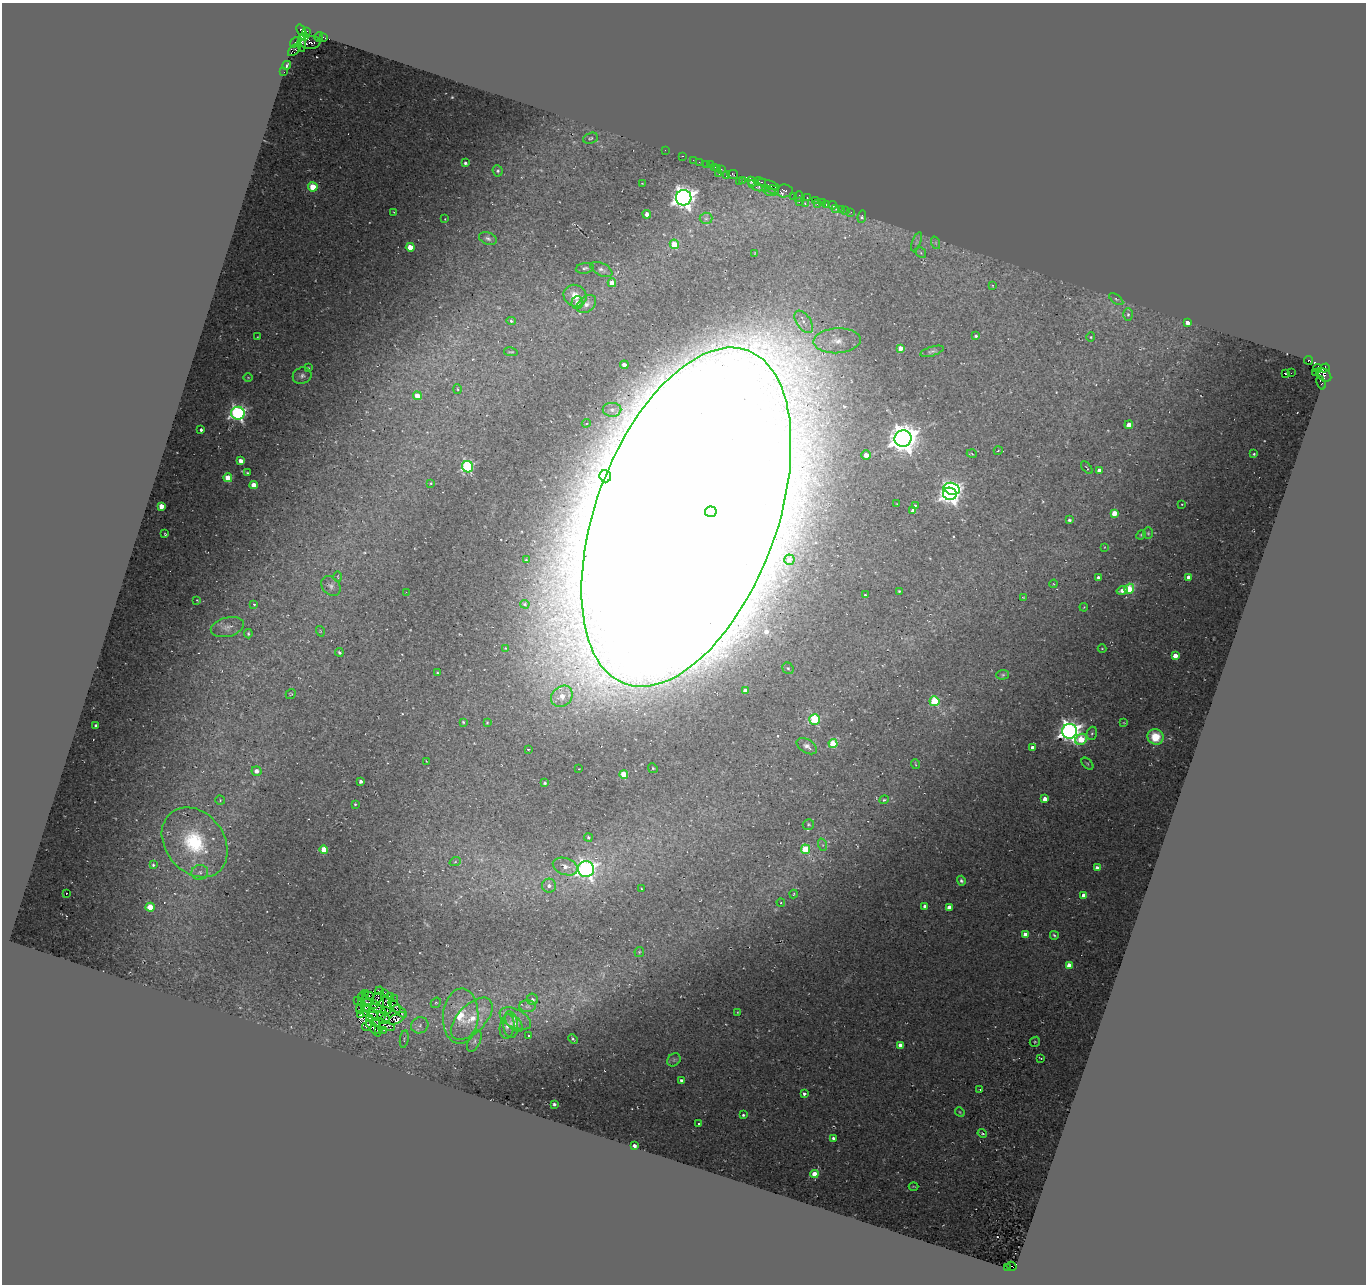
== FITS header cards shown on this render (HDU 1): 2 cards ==
NAXIS1  =                 1364
NAXIS2  =                 1282

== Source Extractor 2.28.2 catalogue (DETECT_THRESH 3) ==
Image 1364 x 1282 px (HDU 1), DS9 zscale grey, 1 PNG px = 1 image px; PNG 1368 x 1286 px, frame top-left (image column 1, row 1282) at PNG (2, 3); each listed source drawn as its Kron ellipse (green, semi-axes under 4 px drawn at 4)
Background 0.0821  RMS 0.022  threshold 0.0662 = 3 sigma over >= 5 px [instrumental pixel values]
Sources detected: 284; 5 with non-positive FLUX_AUTO (blend fragments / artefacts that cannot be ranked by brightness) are neither listed nor drawn; the other 279 listed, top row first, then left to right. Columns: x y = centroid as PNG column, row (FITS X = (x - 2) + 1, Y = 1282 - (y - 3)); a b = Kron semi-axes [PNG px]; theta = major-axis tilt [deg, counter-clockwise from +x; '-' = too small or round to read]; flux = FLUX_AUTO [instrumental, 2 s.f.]
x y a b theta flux
301 30 6 4 -63 210
306 32 3 3 - 97
305 36 3 2 - 13
319 37 5 3 - 53
323 37 3 2 - 1.9
295 42 6 3 51 54
310 42 10 6 3 81
302 43 8 3 -88 16
294 50 8 3 44 57
287 65 4 3 - 2.7
284 72 2 2 - 1.1
591 138 8 5 18 2.7
665 150 2 2 - 2.4
682 156 3 2 - 14
693 160 2 2 - 4.9
699 162 2 2 - 4.2
465 163 4 3 - 3.7
706 164 2 2 - 4.2
710 165 2 2 - 5.1
714 168 4 2 - 12
718 169 4 3 - 7.7
721 169 3 2 - 5.3
498 171 6 5 - 2.8
719 174 3 2 - 7.2
733 174 5 4 - 5
727 175 3 3 - 13
742 180 3 2 - 4.3
752 181 5 3 - 440
739 182 3 2 - 3.1
760 182 6 3 -10 44
642 183 3 2 - 0.87
768 185 12 3 -16 41
756 186 8 4 -30 48
313 187 4 4 - 59
766 188 4 2 - 81
773 190 6 3 -25 33
784 191 8 6 1 98
770 192 6 3 -19 25
793 196 2 2 - 16
799 197 5 3 - 19
684 198 8 7 - 1200
807 198 4 3 - 18
815 200 2 2 - 13
799 202 3 2 - 21
823 202 3 2 - 20
817 203 3 2 - 9.1
805 204 3 2 - 29
826 204 4 3 - 25
832 205 4 3 - 10
836 209 3 3 - 4.5
841 209 4 2 - 14
846 210 3 2 - 1.9
394 212 3 2 - 1.1
851 212 2 2 - 11
647 214 4 4 - 7.6
862 217 6 3 82 8.8
706 218 6 6 - 3.7
445 219 3 3 - 1.2
488 238 9 6 -21 4.6
917 242 10 3 69 2.9
936 243 6 4 -72 2.7
674 244 5 4 - 44
410 247 4 4 - 21
755 253 4 3 - 1.1
921 253 6 4 -47 2.6
585 268 9 5 10 3.7
601 269 12 6 -26 5.4
612 283 4 4 - 17
992 285 3 2 - 1.3
575 296 12 10 -32 18
1116 299 8 4 -36 3.1
577 302 6 5 - 7.7
587 304 11 7 41 7.2
1128 314 6 5 - 3.9
511 321 5 4 - 2.7
804 322 13 7 -55 11
1188 323 4 4 - 9.5
976 336 4 3 - 2.7
257 337 4 2 - 0.9
1091 337 5 4 - 1.8
837 341 23 12 3 29
900 348 4 4 - 14
932 351 12 4 16 4.1
511 352 7 4 -11 2.1
1309 360 4 3 - 220
624 365 4 4 - 9.5
308 368 3 3 - 1.6
1317 368 4 3 - 90
1325 368 5 3 - 98
1285 373 3 2 - 11
1291 373 2 2 - 260
1315 373 3 3 - 5.7
1324 375 8 6 -38 37
302 376 9 8 - 6.2
248 377 5 3 - 1.4
1321 383 7 3 -70 14
457 389 5 3 - 1.4
417 396 4 4 - 22
612 410 9 7 -1 6.8
238 413 6 6 - 400
586 423 4 3 - 2.2
1129 425 4 4 - 12
201 430 3 3 - 3.3
903 439 8 8 - 2600
998 451 4 3 - 1.1
972 454 5 3 - 1.3
1254 454 3 3 - 1.9
866 455 5 4 - 12
241 461 4 4 - 12
468 467 6 5 - 190
1087 468 7 2 -51 1.4
1099 470 4 4 - 9.5
247 473 3 2 - 1.3
605 476 6 5 - 12
228 478 4 4 - 32
431 483 3 3 - 1.7
254 485 4 4 - 26
952 489 8 6 -14 320
950 494 7 6 - 700
897 504 4 2 - 0.95
1182 504 2 2 - 0.91
915 505 3 3 - 1.8
161 506 4 4 - 22
913 510 4 3 - 5.4
711 512 6 5 - 860
1114 513 4 4 - 21
686 517 178 90 70 30000
1069 520 3 3 - 3.8
1148 533 6 5 - 2.2
165 534 3 2 - 1.1
1141 535 5 4 - 1.9
1104 547 4 2 - 0.96
526 560 3 2 - 1.3
789 560 5 5 - 3.3
338 577 5 2 - 1.1
1098 577 3 3 - 2.7
1189 577 4 4 - 12
1054 584 4 3 - 1.1
331 586 11 8 -46 6.6
1129 589 5 5 - 75
1122 590 5 4 - 9
899 591 3 3 - 1.8
406 592 2 2 - 37
865 595 3 3 - 1.7
1023 597 4 2 - 0.99
197 600 3 3 - 1.7
254 604 4 3 - 1.9
525 604 5 4 - 2
1084 607 4 3 - 1.2
227 627 17 9 14 10
320 631 5 3 - 1.1
248 634 4 3 - 2.3
505 648 2 2 - 1.2
1102 649 4 4 - 1.5
339 652 4 3 - 2.4
1175 655 4 4 - 15
788 668 6 5 - 3
437 673 4 3 - 2
1003 675 6 5 - 2.4
745 691 4 4 - 12
291 694 5 4 - 1.8
562 696 12 9 41 21
934 701 5 5 - 96
815 719 5 5 - 120
463 722 3 3 - 1.9
487 723 3 2 - 1.4
1124 723 4 2 - 1
96 725 3 3 - 1.6
1069 731 7 7 - 1100
1092 733 7 5 74 2.8
1155 737 8 7 - 42
1081 739 6 5 - 48
833 744 4 4 - 65
807 746 11 6 -31 6.6
1032 748 4 4 - 7.4
528 749 3 3 - 2.3
426 761 3 2 - 0.8
915 764 5 3 - 1.3
1087 764 7 4 -45 2.1
653 768 5 4 - 2
579 769 2 2 - 0.87
256 771 5 5 - 9.6
624 774 4 4 - 42
361 781 3 3 - 4.7
545 783 3 3 - 2.6
1045 799 4 4 - 15
220 800 5 4 - 1.6
884 800 5 3 - 1.9
355 804 3 3 - 1.4
808 824 6 5 - 2.2
588 837 4 4 - 2.3
195 842 38 29 -52 130
823 845 6 4 -70 2.5
324 849 4 4 - 26
805 849 5 4 - 73
455 862 6 3 19 1.9
153 865 3 3 - 2.2
565 866 13 8 -19 14
1097 868 4 4 - 13
586 869 8 8 - 640
200 872 8 7 - 6.7
961 881 5 4 - 3.5
549 886 7 7 - 8.7
641 889 3 2 - 1.3
66 894 3 2 - 26
794 894 4 3 - 1.3
1084 895 4 4 - 16
781 903 4 4 - 1.5
925 906 4 3 - 5.1
150 907 4 4 - 47
949 907 4 4 - 13
1025 934 4 4 - 15
1054 935 4 3 - 2.2
639 952 5 4 - 1.9
1069 965 4 4 - 22
380 991 4 2 - 3
365 994 2 2 - 1.2
384 994 4 3 - 0.21
368 996 5 4 - 1.7
362 997 4 2 - 1.2
390 997 4 3 - 2.1
377 998 6 2 60 1.4
394 999 3 2 - 0.92
533 999 6 5 - 4.1
358 1000 3 2 - 1.4
361 1001 2 2 - 0.89
367 1002 4 2 - 1.8
436 1003 5 4 - 2.2
375 1004 2 2 - 0.94
387 1005 10 3 -80 4
395 1006 8 3 -53 4.7
527 1006 8 6 0 4.6
372 1008 10 3 -2 1.4
360 1009 4 2 - 1.9
366 1010 7 3 -81 0.14
386 1011 5 2 - 0.8
400 1011 8 2 -39 2.9
738 1012 3 2 - 1.2
372 1014 6 2 -37 2.5
360 1015 3 2 - 1.2
382 1015 3 2 - 1.7
461 1016 28 17 87 53
369 1018 3 2 - 0.69
397 1018 9 4 28 2.5
515 1018 17 9 -27 13
472 1019 26 14 46 41
385 1020 5 3 - 2.8
514 1023 11 6 -44 6.9
377 1024 3 2 - 0.56
420 1025 9 8 - 7.3
511 1025 13 7 -84 7.8
367 1026 5 4 - 2.3
387 1026 8 4 -18 1.7
507 1027 12 7 81 7
373 1028 10 3 -51 0.21
379 1029 4 2 - 2.5
383 1030 3 2 - 1.7
529 1035 3 3 - 7.2
404 1039 9 2 81 1.9
573 1039 5 2 - 2.2
474 1041 12 6 67 5.1
1035 1042 5 4 - 2.5
900 1045 4 3 - 7.1
1041 1058 4 2 - 1.6
674 1060 7 6 - 3.7
681 1080 4 3 - 4.6
980 1090 3 3 - 1.5
804 1094 3 3 - 3.6
554 1104 3 3 - 3.4
960 1112 5 4 - 1.8
743 1115 3 3 - 2.8
698 1124 3 3 - 6.8
982 1133 5 4 - 1.8
833 1138 4 3 - 3.6
634 1146 4 3 - 6.7
814 1174 4 4 - 32
913 1186 5 2 - 1.3
1012 1266 5 2 - 49
1008 1268 3 2 - 2.8
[5 non-positive-flux detections neither listed nor drawn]